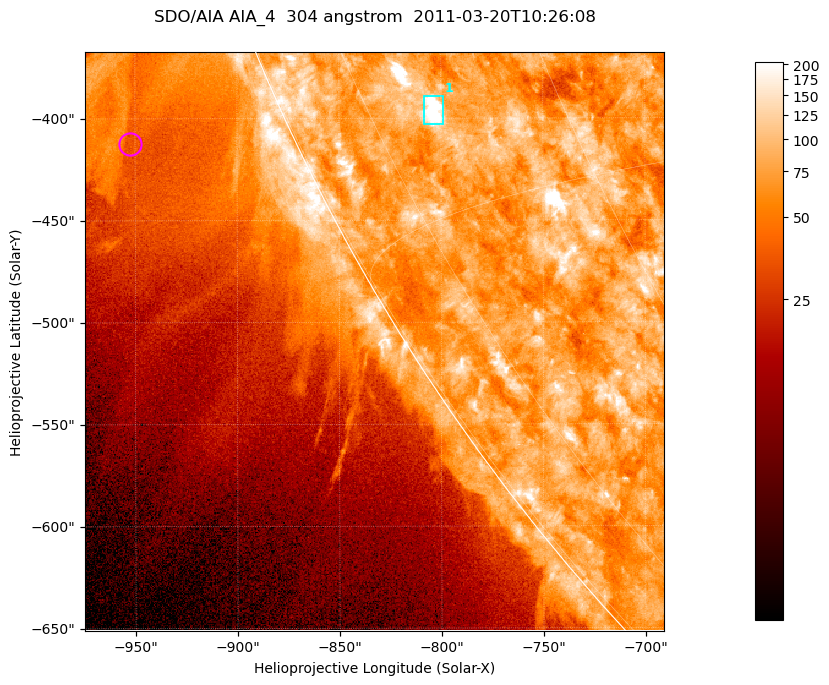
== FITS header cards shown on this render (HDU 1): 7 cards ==
TELESCOP= 'SDO/AIA '           / For AIA: SDO/AIA
INSTRUME= 'AIA_4   '           / For AIA: AIA_ATA1, AIA_ATA2, AIA_ATA3 or AIA_AT
WAVELNTH=                  304 / [angstrom] Wavelength
WAVEUNIT= 'angstrom'           / Wavelength unit: angstrom
DATE-OBS= '2011-03-20T10:26:08.123' / [ISO] Date when observation started; ISO 8
CTYPE1  = 'HPLN-TAN'           / CTYPE1; Typically HPLN
CTYPE2  = 'HPLT-TAN'           / CTYPE2; Typically HPLT

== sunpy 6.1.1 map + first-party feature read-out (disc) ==
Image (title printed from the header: SDO/AIA AIA_4  304 angstrom  2011-03-20T10:26:08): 473 x 473 px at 0.6 arcsec/px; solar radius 964 arcsec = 1606 px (partial field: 1.2% of the solar disc is inside the frame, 43% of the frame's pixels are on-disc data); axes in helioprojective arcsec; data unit not stated in the header (colour bar unlabelled)
Orientation: roll -0.132 deg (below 1 deg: not rotated)
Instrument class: DISC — disc imager (sunpy class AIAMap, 304 A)
Bright regions (active regions / flare kernels): reference = the on-disc median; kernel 5 px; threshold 5 sigma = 108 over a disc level ~75.5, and >= 1.15x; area >= 223 px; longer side >= 6 px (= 3.6 arcsec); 1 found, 1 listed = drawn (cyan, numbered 1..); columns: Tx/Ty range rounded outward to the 2 arcsec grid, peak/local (2 s.f.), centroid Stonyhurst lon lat
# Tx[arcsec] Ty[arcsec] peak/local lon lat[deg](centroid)
1 -808..-798 -404..-388 4.1 -69 -27
Off-limb structures (1.02-1.3 R_sun): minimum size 111 px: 5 found; the strongest spans PA ~110..120 deg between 1.03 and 1.14 R_sun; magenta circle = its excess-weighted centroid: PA ~115 deg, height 1.08 R_sun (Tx ~-952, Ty ~-412 arcsec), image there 1.7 x the reference